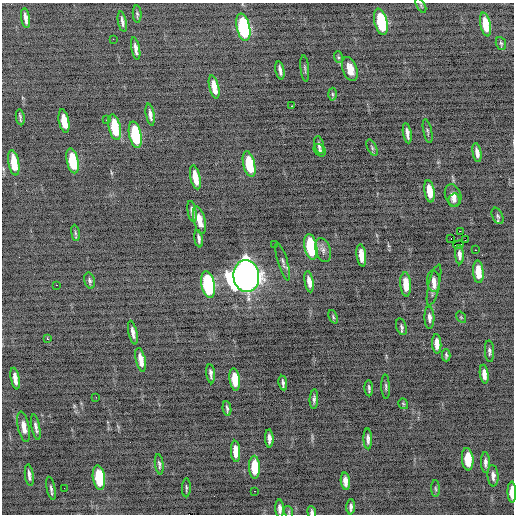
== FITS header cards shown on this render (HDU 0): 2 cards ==
NAXIS1  =                  512 / Axis length
NAXIS2  =                  512 / Axis length

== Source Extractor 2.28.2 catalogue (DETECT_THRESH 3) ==
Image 512 x 512 px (HDU 0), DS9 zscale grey, 1 PNG px = 1 image px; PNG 516 x 516 px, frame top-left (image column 1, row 512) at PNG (2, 3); each listed source drawn as its Kron ellipse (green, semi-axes under 4 px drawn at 4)
Background -0.523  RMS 0.82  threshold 2.45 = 3 sigma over >= 5 px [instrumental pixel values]
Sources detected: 105; all 105 listed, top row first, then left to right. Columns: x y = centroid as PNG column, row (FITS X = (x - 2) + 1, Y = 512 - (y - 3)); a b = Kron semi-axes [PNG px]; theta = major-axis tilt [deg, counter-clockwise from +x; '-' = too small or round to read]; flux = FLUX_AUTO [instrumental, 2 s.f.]
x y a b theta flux
421 5 8 3 -62 64
137 14 9 4 -87 91
26 18 10 3 -81 280
122 22 10 3 -78 180
381 22 13 6 -77 3100
486 24 12 5 -77 1200
243 27 14 6 -78 6500
113 39 2 2 - 150
501 43 6 5 - 82
136 48 11 4 -79 280
338 57 6 4 -71 77
305 68 13 3 -84 99
350 69 12 7 -72 670
280 70 9 3 -80 200
214 87 12 4 -77 720
332 94 6 4 -88 83
292 106 2 2 - 280
150 115 11 4 -80 250
20 117 8 2 -81 94
107 120 3 2 - 68
64 121 12 5 -78 990
115 127 13 6 -77 2000
428 131 12 3 -78 100
407 133 10 3 -80 270
135 135 13 6 -79 3700
319 145 9 5 -77 170
372 148 9 4 -63 100
320 150 7 5 -46 120
477 153 10 4 -80 310
73 161 13 6 -79 2500
14 163 13 5 -79 1300
249 164 13 6 -77 2200
195 177 12 5 -78 930
429 191 11 5 -81 920
453 195 11 8 -72 330
454 200 7 5 78 140
192 211 11 4 -80 230
497 216 9 5 -66 120
199 220 14 5 -76 720
460 231 2 2 - 540
75 233 8 4 -82 95
199 239 9 3 -80 170
451 239 3 2 - 500
465 240 2 2 - 46
275 245 2 2 - 120
458 245 5 2 - 1900
311 247 13 6 -79 4700
323 250 12 7 -74 240
475 250 2 2 - 260
361 255 11 4 -82 700
459 255 9 4 -87 230
283 262 19 5 -73 190
478 272 11 5 -86 940
246 276 16 13 -84 65000
90 281 8 5 -76 140
433 281 11 6 -86 310
309 282 11 4 -80 450
406 284 12 5 -85 990
56 285 2 2 - 300
208 285 13 6 -79 6700
434 285 21 5 76 360
333 317 7 3 -68 79
461 317 6 4 -56 68
429 318 11 5 -88 250
401 327 8 5 -73 130
133 332 12 4 -77 280
47 339 2 2 - 340
437 344 10 4 -87 520
489 351 11 4 -87 150
446 355 6 3 -89 95
141 360 12 4 -78 570
211 374 9 3 -83 170
484 374 9 4 -84 400
15 378 11 4 -79 420
235 379 11 5 -83 1300
283 383 7 3 -81 140
386 387 12 3 -88 110
369 388 8 3 -88 110
96 397 2 2 - 170
314 399 10 4 86 140
403 404 5 4 - 61
227 408 7 2 -83 110
24 427 15 5 -78 460
36 427 13 4 -79 220
269 438 9 4 -87 280
368 439 10 4 -87 220
235 451 10 4 -86 700
468 459 11 5 -84 1400
485 462 10 4 -89 210
159 464 10 3 -82 120
254 467 11 5 -88 1500
29 475 11 4 -82 220
493 476 11 5 -85 240
99 478 12 6 -82 3000
345 481 8 4 -83 350
51 488 12 4 -78 150
64 488 2 2 - 59
186 488 9 3 88 87
436 489 8 4 -88 90
255 491 2 2 - 100
512 492 10 4 -88 900
351 507 7 3 88 160
280 508 9 4 -89 250
289 512 6 3 -72 62
312 512 6 4 -81 140
At the frame edge (FLAGS 8, measured only in part): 2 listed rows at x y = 512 492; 312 512